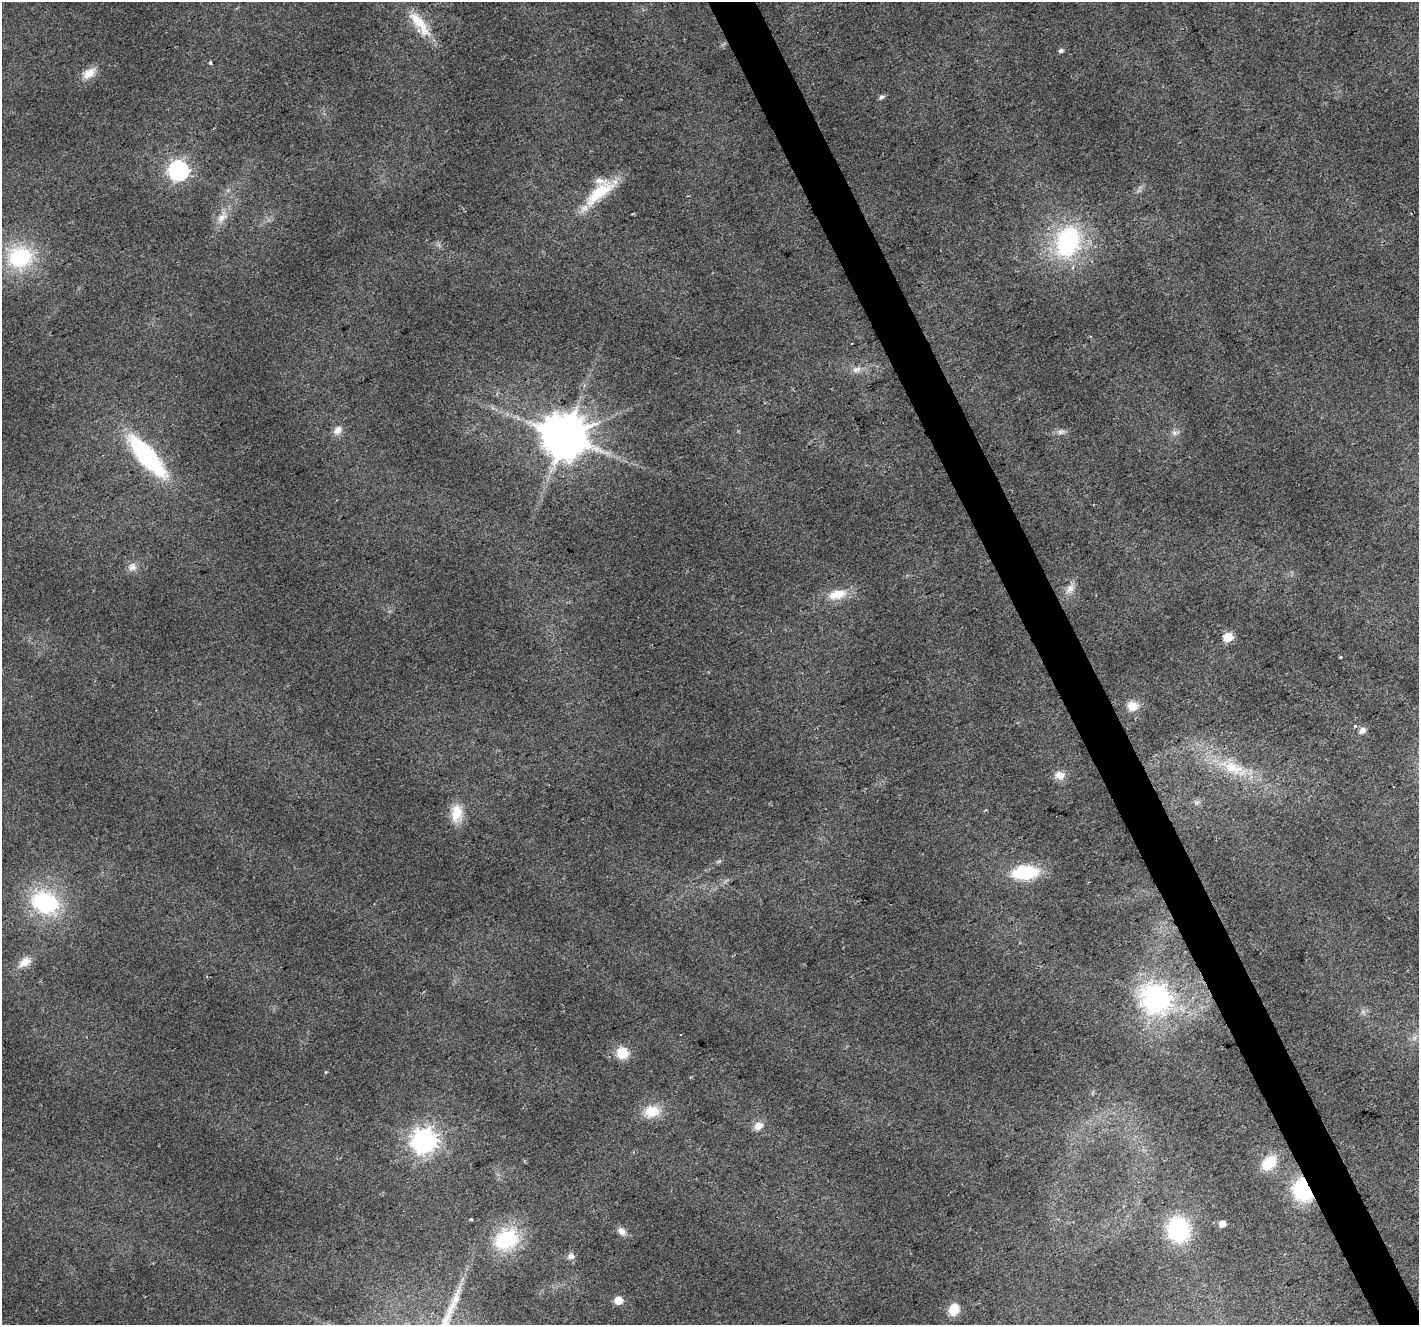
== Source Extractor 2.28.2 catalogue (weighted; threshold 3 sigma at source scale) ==
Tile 6 of 4 x 4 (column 2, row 2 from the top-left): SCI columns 1420-2836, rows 2796-4118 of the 5669 x 5532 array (HDU 1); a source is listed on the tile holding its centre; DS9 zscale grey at full resolution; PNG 1421 x 1327 px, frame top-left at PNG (2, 2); no overlay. Shown black and unused: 3% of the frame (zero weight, under 2 of 3 exposures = <1% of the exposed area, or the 3 px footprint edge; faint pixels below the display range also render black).
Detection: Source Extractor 2.28.2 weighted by HDU 2 'WHT'; one run over the whole footprint, this tile lists its part. Background 0.0315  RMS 0.0071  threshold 0.0318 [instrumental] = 3 sigma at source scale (4.5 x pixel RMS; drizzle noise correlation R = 1.50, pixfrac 1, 0.0396/0.0396 arcsec/px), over >= 5 px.
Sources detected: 51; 1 inside a brighter listed object's ellipse — not listed separately; the other 50 listed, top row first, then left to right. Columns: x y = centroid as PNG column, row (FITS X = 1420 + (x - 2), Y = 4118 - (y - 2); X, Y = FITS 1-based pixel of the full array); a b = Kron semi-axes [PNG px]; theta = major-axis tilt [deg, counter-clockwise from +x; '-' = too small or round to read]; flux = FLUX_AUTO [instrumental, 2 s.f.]
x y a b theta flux
420 24 43 12 -52 21
1061 51 5 4 - 2
211 62 3 3 - 2.3
89 73 19 11 37 8.6
882 97 7 5 41 2
178 171 8 8 - 320
599 193 50 16 39 31
222 218 14 10 35 6.5
1068 242 34 25 71 96
20 257 28 24 12 58
852 343 2 2 - 0.62
856 370 13 8 13 4.7
338 430 11 8 44 5.8
1060 432 8 5 -61 2
1174 433 9 6 0 2.7
564 437 13 12 - 3300
147 456 39 12 -49 130
132 567 12 11 - 4.8
1070 589 15 10 52 5.9
837 594 25 12 14 15
1228 637 6 5 - 29
1340 657 3 3 - 2
1133 706 13 11 -4 9.7
1355 726 3 3 - 2.6
1362 730 10 7 37 3.4
1232 768 30 16 -19 24
1060 775 13 10 -14 6.2
456 813 23 14 81 14
719 861 7 4 18 1.1
1025 872 23 12 6 47
45 902 29 22 -23 73
25 962 19 11 33 8
1157 999 10 9 - 790
1363 1011 7 5 0 1.7
1414 1038 7 4 19 1.9
622 1053 14 13 - 14
325 1072 5 3 - 0.61
652 1111 22 17 8 16
758 1126 13 10 28 5.9
424 1141 9 8 - 640
1269 1163 17 12 42 22
1303 1190 18 14 -64 62
471 1219 3 3 - 0.96
1222 1224 5 5 - 7.2
1178 1230 16 13 -77 96
622 1231 12 9 -43 4.2
506 1240 24 19 27 54
571 1256 7 6 - 4.1
618 1300 6 5 - 13
954 1310 10 8 67 16
Overlapping masked pixels (flux is a lower limit): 1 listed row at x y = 1303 1190